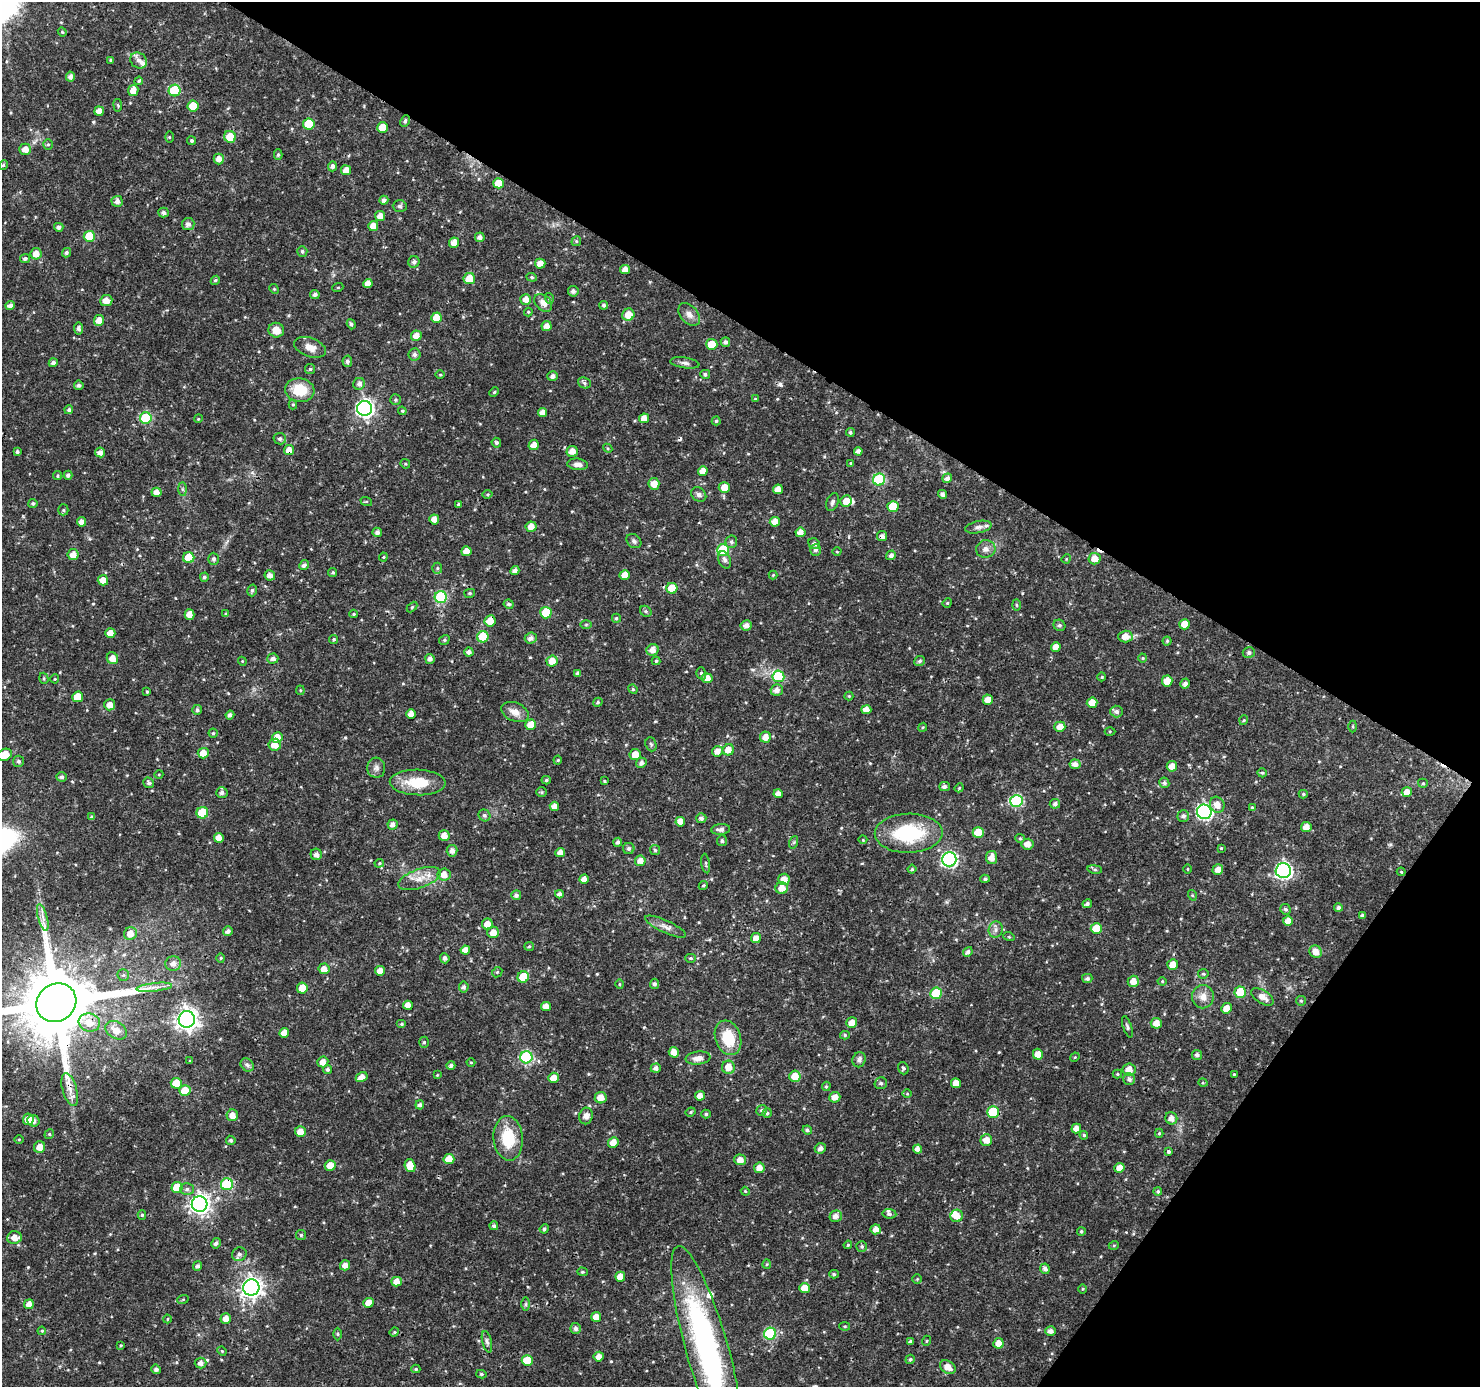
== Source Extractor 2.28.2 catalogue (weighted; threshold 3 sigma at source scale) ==
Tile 8 of 4 x 4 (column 4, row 2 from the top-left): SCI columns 4438-5915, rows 2959-4343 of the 5926 x 5984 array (HDU 1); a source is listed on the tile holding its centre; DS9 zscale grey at full resolution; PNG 1482 x 1389 px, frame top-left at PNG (2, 2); each listed source drawn as its Kron ellipse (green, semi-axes under 4 px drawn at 4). Shown black and unused: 31% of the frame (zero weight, under 3 of 4 exposures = <1% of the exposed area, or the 3 px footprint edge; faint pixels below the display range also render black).
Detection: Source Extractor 2.28.2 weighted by HDU 2 'WHT'; one run over the whole footprint, this tile lists its part. Background 0.0184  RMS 0.0016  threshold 0.00728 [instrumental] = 3 sigma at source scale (4.5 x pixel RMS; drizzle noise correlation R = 1.50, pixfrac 1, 0.0396/0.0396 arcsec/px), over >= 5 px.
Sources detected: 516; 4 cosmic-ray / hot-pixel residue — neither listed nor drawn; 5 inside a brighter listed object's ellipse — not listed separately; of the other 507, all 500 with FLUX_AUTO >= 0.139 (the completeness limit of this list) listed and drawn (7 fainter detections not listed), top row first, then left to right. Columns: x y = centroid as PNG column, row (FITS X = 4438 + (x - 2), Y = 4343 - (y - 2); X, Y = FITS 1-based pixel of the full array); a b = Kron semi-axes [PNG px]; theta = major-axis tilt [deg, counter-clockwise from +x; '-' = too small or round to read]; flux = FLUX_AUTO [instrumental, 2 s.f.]
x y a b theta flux
62 32 4 4 - 0.18
111 60 4 3 - 0.23
138 60 9 7 -39 0.75
70 77 5 4 - 0.75
139 81 4 3 - 0.2
133 90 5 5 - 1.2
175 90 6 6 - 9
118 105 6 3 -81 0.2
193 106 5 5 - 3.3
99 111 4 4 - 1.2
405 121 6 4 63 0.39
309 124 6 5 - 5.2
383 128 5 5 - 2.5
169 137 5 3 - 0.16
230 137 6 6 - 3.1
192 141 4 4 - 0.28
48 144 5 5 - 0.26
25 149 6 5 - 1.2
278 155 5 4 - 0.27
219 159 5 5 - 1.1
3 165 5 4 - 0.24
332 166 5 4 - 0.48
346 170 5 5 - 1.4
498 183 5 5 - 2.5
384 200 4 4 - 0.57
117 201 5 5 - 0.7
400 206 7 5 -2 0.32
163 213 5 5 - 0.47
380 216 5 5 - 1.1
188 224 6 6 - 0.63
373 226 5 5 - 1.4
59 227 4 4 - 0.56
89 236 5 5 - 6.1
480 237 5 5 - 0.65
576 241 5 4 - 0.23
454 243 5 5 - 1.4
302 251 5 5 - 0.31
66 253 5 4 - 0.32
36 254 6 5 - 1.2
25 258 5 4 - 0.38
414 262 6 5 - 0.54
540 264 5 5 - 1.4
625 270 5 4 - 1.1
532 277 5 4 - 0.24
469 279 6 5 - 2.8
215 280 5 4 - 0.24
368 284 4 4 - 1.2
338 287 5 3 - 0.14
274 289 5 4 - 0.19
573 291 5 5 - 0.56
315 294 5 4 - 0.47
549 298 5 3 - 0.18
526 299 5 5 - 1
106 301 6 5 - 1.3
543 303 10 7 -44 1.2
604 305 4 4 - 0.38
10 306 5 4 - 0.7
528 312 4 4 - 0.15
689 314 13 8 -49 0.98
628 315 6 6 - 2
436 318 5 5 - 2.6
99 320 5 5 - 1.2
351 324 5 4 - 0.33
547 326 5 5 - 1.1
79 328 6 4 -83 0.41
276 330 8 7 - 1.5
416 336 5 5 - 1.3
725 342 5 4 - 0.55
712 344 5 5 - 3.2
310 347 16 9 -20 1.5
415 355 6 6 - 0.51
347 361 5 4 - 0.4
53 363 4 4 - 0.58
685 363 15 5 -8 0.61
310 369 5 5 - 0.23
705 374 5 4 - 0.39
440 375 5 3 - 0.15
553 376 5 4 - 0.64
584 383 6 5 - 0.33
359 384 6 6 - 0.62
79 385 5 4 - 0.4
300 390 15 12 -7 4.2
494 392 5 4 - 0.17
755 399 4 4 - 0.14
395 400 5 5 - 0.28
293 404 5 4 - 0.19
365 408 7 7 - 56
69 410 5 4 - 0.35
402 411 4 4 - 0.18
542 413 4 4 - 0.96
146 418 6 6 - 10
644 418 5 5 - 1.1
198 419 4 3 - 0.14
716 421 4 4 - 0.24
850 432 4 4 - 0.29
280 439 6 6 - 0.43
496 443 5 4 - 0.34
534 445 5 5 - 1.3
608 448 5 4 - 0.18
289 450 5 5 - 1.3
572 451 5 5 - 1.2
858 451 4 4 - 0.6
17 452 4 4 - 0.31
100 452 5 5 - 0.86
851 463 4 3 - 0.14
405 464 5 4 - 0.2
578 464 10 5 -6 0.77
703 471 5 4 - 1.2
68 475 4 4 - 0.42
58 476 4 4 - 0.22
947 478 5 4 - 0.63
879 480 6 6 - 14
654 484 6 5 - 1.9
724 487 5 5 - 1.6
182 489 7 4 -89 0.31
778 489 5 5 - 1.2
156 492 5 4 - 1
488 494 5 3 - 0.17
943 494 5 4 - 0.49
699 495 8 6 -38 0.5
366 501 6 4 -18 0.18
846 501 6 5 - 1.5
832 502 9 6 69 0.48
33 503 4 4 - 0.29
459 504 3 3 - 0.3
893 507 5 5 - 3.7
63 510 5 5 - 0.24
434 519 5 5 - 1.2
81 522 4 4 - 0.84
775 522 5 5 - 1.6
531 527 5 5 - 1.2
978 527 13 6 11 0.69
377 532 5 4 - 0.58
800 532 5 5 - 1.1
882 536 5 5 - 0.66
634 541 8 6 -40 0.47
731 542 6 6 - 0.41
814 544 6 5 - 0.44
986 549 10 8 9 0.88
723 550 6 6 - 9.9
815 550 6 5 - 0.47
466 551 5 5 - 1.5
837 552 4 3 - 0.16
73 555 5 5 - 1.3
891 555 5 4 - 0.57
383 557 4 4 - 0.17
189 558 5 5 - 3.5
213 559 6 5 - 0.43
1066 559 5 3 - 0.15
1095 559 6 5 - 1.5
725 560 9 6 -67 0.58
304 565 5 4 - 0.54
437 568 5 5 - 0.24
515 570 4 4 - 0.61
333 572 4 4 - 0.25
270 575 5 5 - 0.9
625 575 5 5 - 1.3
773 575 4 4 - 0.16
204 577 4 4 - 0.35
103 580 5 5 - 1.4
672 588 5 5 - 3.4
252 590 6 4 74 0.33
470 593 5 4 - 0.25
441 597 6 6 - 13
947 603 5 4 - 0.2
509 604 5 4 - 0.32
1016 605 6 4 -88 0.18
412 607 6 4 46 0.21
646 611 6 5 - 0.31
546 613 6 5 - 5.3
190 614 5 5 - 1.2
226 614 4 3 - 0.28
354 614 4 3 - 0.19
616 618 4 4 - 0.26
490 621 6 5 - 1.8
1185 624 5 5 - 2
586 625 6 4 1 0.2
746 625 5 5 - 0.89
1059 625 6 5 - 0.35
110 633 5 5 - 1.6
1125 636 7 6 - 1.3
483 637 5 5 - 5
531 638 6 5 - 0.74
334 639 4 4 - 0.24
444 640 5 4 - 0.26
1167 641 4 4 - 0.23
1056 647 5 4 - 1.2
652 650 6 5 - 1.1
469 652 4 4 - 0.58
1249 653 6 5 - 0.49
112 658 6 5 - 1.3
273 658 5 5 - 0.7
1143 658 4 4 - 0.18
430 659 5 4 - 0.56
242 661 4 3 - 0.14
552 661 5 5 - 1.6
656 661 4 4 - 0.21
919 661 5 5 - 0.36
578 673 4 3 - 0.43
701 673 6 4 -73 0.28
778 676 6 6 - 8.9
1102 677 4 4 - 0.17
44 678 6 4 -72 0.23
707 678 5 5 - 1.2
55 679 4 4 - 0.15
1167 681 5 5 - 1.9
1185 683 5 4 - 0.57
633 689 5 4 - 0.24
300 690 4 4 - 0.19
777 690 6 5 - 0.87
147 692 4 3 - 0.16
849 696 4 4 - 0.19
78 697 5 5 - 2.6
988 700 5 5 - 1.3
598 702 5 4 - 0.27
1092 703 5 5 - 1.8
110 705 5 5 - 1.3
197 710 5 4 - 0.37
866 710 5 4 - 1.1
1116 711 6 5 - 0.53
515 712 14 9 -23 1.4
411 714 5 4 - 1.2
230 715 4 4 - 0.54
1244 720 5 3 - 0.16
531 725 5 5 - 2.2
1353 726 6 3 90 0.18
923 727 5 3 - 0.17
1060 727 5 5 - 1.6
1110 731 5 3 - 0.16
213 733 4 4 - 0.22
277 737 5 5 - 1.9
765 737 5 5 - 1.3
651 744 7 5 -69 0.27
275 745 6 6 - 1.5
728 750 6 5 - 1.4
717 751 5 5 - 0.98
203 753 5 5 - 1.5
635 754 5 5 - 1.5
5 755 8 5 26 2.5
558 760 4 4 - 0.17
18 761 5 5 - 0.34
641 763 5 5 - 0.61
1075 764 5 5 - 0.77
1172 766 5 5 - 1.2
376 768 10 9 - 0.72
1262 773 5 4 - 0.22
159 774 4 3 - 0.14
61 777 5 5 - 0.38
546 780 4 4 - 0.24
604 781 4 3 - 0.17
418 782 28 13 -2 4.9
149 783 5 5 - 0.39
1164 783 5 5 - 0.44
1423 783 5 4 - 0.23
944 787 5 4 - 0.44
959 788 5 3 - 0.16
542 792 5 5 - 0.23
1407 792 5 5 - 1.3
222 793 6 5 - 0.56
778 794 4 4 - 0.92
1303 794 4 4 - 0.22
1016 801 6 6 - 18
1055 804 5 5 - 0.48
1217 805 8 7 - 1.3
554 806 5 4 - 1.1
1252 807 4 4 - 0.18
1204 812 7 7 - 37
202 813 6 5 - 6.6
484 815 6 5 - 0.39
1183 816 6 5 - 0.5
92 817 4 4 - 0.37
701 818 5 5 - 0.49
680 822 5 5 - 1.2
393 824 5 5 - 0.75
1306 827 5 5 - 1.3
721 829 9 5 5 0.7
909 833 34 19 1 11
978 833 5 5 - 2.8
444 836 5 5 - 1.2
219 838 5 5 - 1.3
1020 838 5 4 - 0.2
863 840 4 3 - 0.14
722 841 5 5 - 0.34
618 842 4 4 - 0.45
794 842 6 4 71 0.26
1027 844 6 5 - 1.1
629 848 5 5 - 0.37
1221 848 3 3 - 0.15
655 850 5 5 - 0.24
452 851 6 5 - 0.79
560 853 5 4 - 1.1
316 854 6 5 - 0.73
992 858 6 5 - 1.3
949 859 7 7 - 33
640 861 5 5 - 1.2
379 863 5 4 - 0.18
706 863 10 3 -82 0.28
912 869 4 4 - 0.21
1095 869 7 4 -8 0.32
1188 869 5 3 - 0.15
1218 870 5 5 - 1.1
1283 871 7 7 - 38
1401 872 4 4 - 0.16
444 874 6 6 - 1.3
419 878 22 9 20 2.2
584 879 5 4 - 1
784 879 6 5 - 1.5
985 879 4 4 - 0.3
703 885 5 4 - 0.2
782 888 6 6 - 1.4
559 894 4 4 - 0.63
516 895 5 5 - 0.53
1192 895 5 3 - 0.15
1087 904 5 4 - 0.37
1338 908 4 4 - 0.5
1285 909 5 5 - 0.34
1363 915 4 4 - 0.39
43 918 14 4 -75 0.79
1288 921 5 5 - 1.3
487 924 5 5 - 1.4
665 927 22 6 -25 1.1
1096 928 5 5 - 4.1
996 930 8 7 - 0.66
228 931 5 4 - 0.56
493 932 6 5 - 1.3
130 934 6 6 - 1.5
1009 937 5 3 - 0.17
756 938 5 5 - 1.2
529 946 5 4 - 0.22
465 950 5 4 - 1.1
968 952 5 4 - 0.5
1316 952 6 6 - 1.3
221 958 4 4 - 0.19
445 958 5 4 - 0.5
690 958 5 4 - 0.23
173 964 8 7 - 0.99
1173 965 5 5 - 1.6
324 969 5 5 - 1.2
380 971 5 5 - 1.1
497 972 5 4 - 0.23
1203 974 5 4 - 0.28
123 975 6 6 - 0.3
523 977 5 5 - 3.3
1087 978 5 4 - 0.4
1133 981 5 5 - 1.3
1162 981 4 4 - 0.16
619 984 5 3 - 0.17
655 984 5 5 - 0.4
154 987 18 3 6 0.91
464 987 5 5 - 0.52
302 988 5 5 - 2.4
1240 992 6 5 - 5.2
936 993 6 5 - 6.9
1203 997 11 11 - 1.4
1262 997 13 6 -33 1
1301 1001 5 4 - 0.21
56 1003 21 18 36 2200
408 1005 5 4 - 1.1
546 1006 5 4 - 1.3
1226 1008 5 5 - 1.4
187 1019 8 8 - 110
89 1022 11 9 -17 2.3
852 1023 5 5 - 1.3
1156 1023 5 5 - 1.3
401 1024 5 4 - 0.23
1127 1027 11 4 -72 0.36
116 1030 11 8 -33 1.8
284 1033 5 4 - 1.4
845 1035 5 4 - 0.24
728 1038 18 12 -71 5.2
424 1042 5 5 - 0.29
674 1052 5 5 - 1.3
1038 1054 5 5 - 1.3
1197 1055 5 5 - 0.49
526 1057 6 6 - 19
1075 1057 5 3 - 0.15
698 1058 12 6 7 1.1
859 1060 7 6 - 0.66
190 1061 3 3 - 0.15
323 1062 5 5 - 1.1
471 1062 4 3 - 0.15
247 1065 7 6 - 0.42
451 1065 4 4 - 0.42
728 1067 6 6 - 1.7
656 1068 5 4 - 0.64
903 1068 6 5 - 0.34
327 1069 4 4 - 0.35
1129 1069 6 6 - 1.3
1117 1074 5 4 - 0.2
1234 1074 3 3 - 0.15
437 1075 4 3 - 0.15
795 1076 5 5 - 2.1
362 1077 6 4 29 1.3
554 1078 5 5 - 1.4
1129 1079 6 6 - 0.52
176 1083 5 5 - 3.2
881 1083 6 6 - 0.41
956 1083 5 5 - 1.3
1203 1083 4 3 - 0.14
826 1086 5 4 - 0.23
70 1089 17 7 -74 1.4
185 1090 6 5 - 2.8
907 1094 5 3 - 0.16
700 1096 5 5 - 1.2
835 1097 5 5 - 1.2
601 1098 6 5 - 1.3
420 1105 4 4 - 0.5
762 1110 5 5 - 0.34
691 1112 5 3 - 0.21
993 1112 6 6 - 6.9
767 1113 5 4 - 0.33
706 1114 5 4 - 0.28
232 1115 6 5 - 1.2
586 1116 8 7 - 0.76
1171 1118 6 6 - 0.91
28 1119 5 5 - 1.9
33 1121 6 6 - 0.85
1076 1128 5 4 - 1.1
807 1130 5 4 - 0.34
300 1132 5 5 - 1.5
1159 1133 4 4 - 0.23
49 1134 5 4 - 0.23
1084 1135 4 4 - 0.28
508 1138 22 14 -85 5.8
19 1139 4 3 - 0.14
231 1140 5 4 - 0.36
986 1140 6 5 - 1.3
613 1142 5 5 - 1.4
40 1147 6 5 - 1.3
820 1148 6 5 - 0.67
918 1149 4 4 - 0.88
1168 1152 4 3 - 0.61
449 1159 5 5 - 2.1
740 1160 6 5 - 1.2
330 1165 5 5 - 1.7
410 1166 7 5 -72 2.2
759 1168 5 5 - 1.2
1119 1168 5 5 - 1.3
227 1184 6 6 - 8.9
177 1188 5 5 - 3.9
187 1189 7 6 - 0.42
745 1191 4 3 - 0.15
1158 1191 4 4 - 0.25
200 1204 8 8 - 72
889 1214 7 4 -7 0.36
142 1215 5 4 - 0.25
836 1216 6 5 - 0.88
957 1216 6 6 - 1.5
494 1226 4 4 - 0.34
544 1229 5 4 - 0.37
876 1229 5 5 - 1
1081 1231 4 4 - 0.25
301 1235 5 5 - 0.26
14 1237 7 6 - 1.3
216 1243 5 4 - 0.41
848 1245 4 3 - 0.18
1114 1245 5 3 - 0.16
862 1246 5 5 - 0.3
239 1254 7 6 - 0.56
767 1264 5 4 - 0.19
345 1265 5 5 - 0.92
197 1266 5 4 - 0.37
1045 1269 5 4 - 0.6
582 1272 5 4 - 0.21
834 1274 4 4 - 0.25
620 1277 5 5 - 1.7
917 1279 5 5 - 0.19
397 1282 5 5 - 1.4
251 1287 8 8 - 97
805 1288 5 5 - 2.2
1083 1289 5 3 - 0.15
183 1299 5 3 - 0.16
369 1303 5 5 - 1.3
29 1304 5 4 - 1.2
526 1304 6 4 89 0.25
596 1317 5 5 - 1.5
167 1319 4 3 - 0.14
226 1319 5 5 - 1.2
845 1326 5 4 - 0.2
576 1328 5 5 - 0.54
42 1331 4 3 - 0.17
1051 1331 5 4 - 0.73
394 1332 5 4 - 0.19
338 1334 6 4 -89 0.21
770 1334 6 6 - 13
926 1341 5 3 - 0.14
487 1342 11 4 -76 0.44
910 1342 4 3 - 0.42
998 1343 5 5 - 1.4
121 1345 4 3 - 0.19
707 1348 105 21 -74 43
222 1351 5 4 - 0.17
599 1357 5 5 - 1.2
910 1359 5 4 - 0.25
527 1360 5 5 - 3.6
201 1363 6 5 - 0.76
948 1367 8 6 -32 1.5
156 1369 5 4 - 0.47
416 1369 4 4 - 0.23
481 1374 5 4 - 0.27
Overlapping masked pixels (flux is a lower limit): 9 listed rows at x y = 289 450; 882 536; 490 621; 909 833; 56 1003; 187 1019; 89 1022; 227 1184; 707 1348
Isophote crosses this tile's border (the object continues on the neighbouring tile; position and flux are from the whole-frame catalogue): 3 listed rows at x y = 5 755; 56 1003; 707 1348